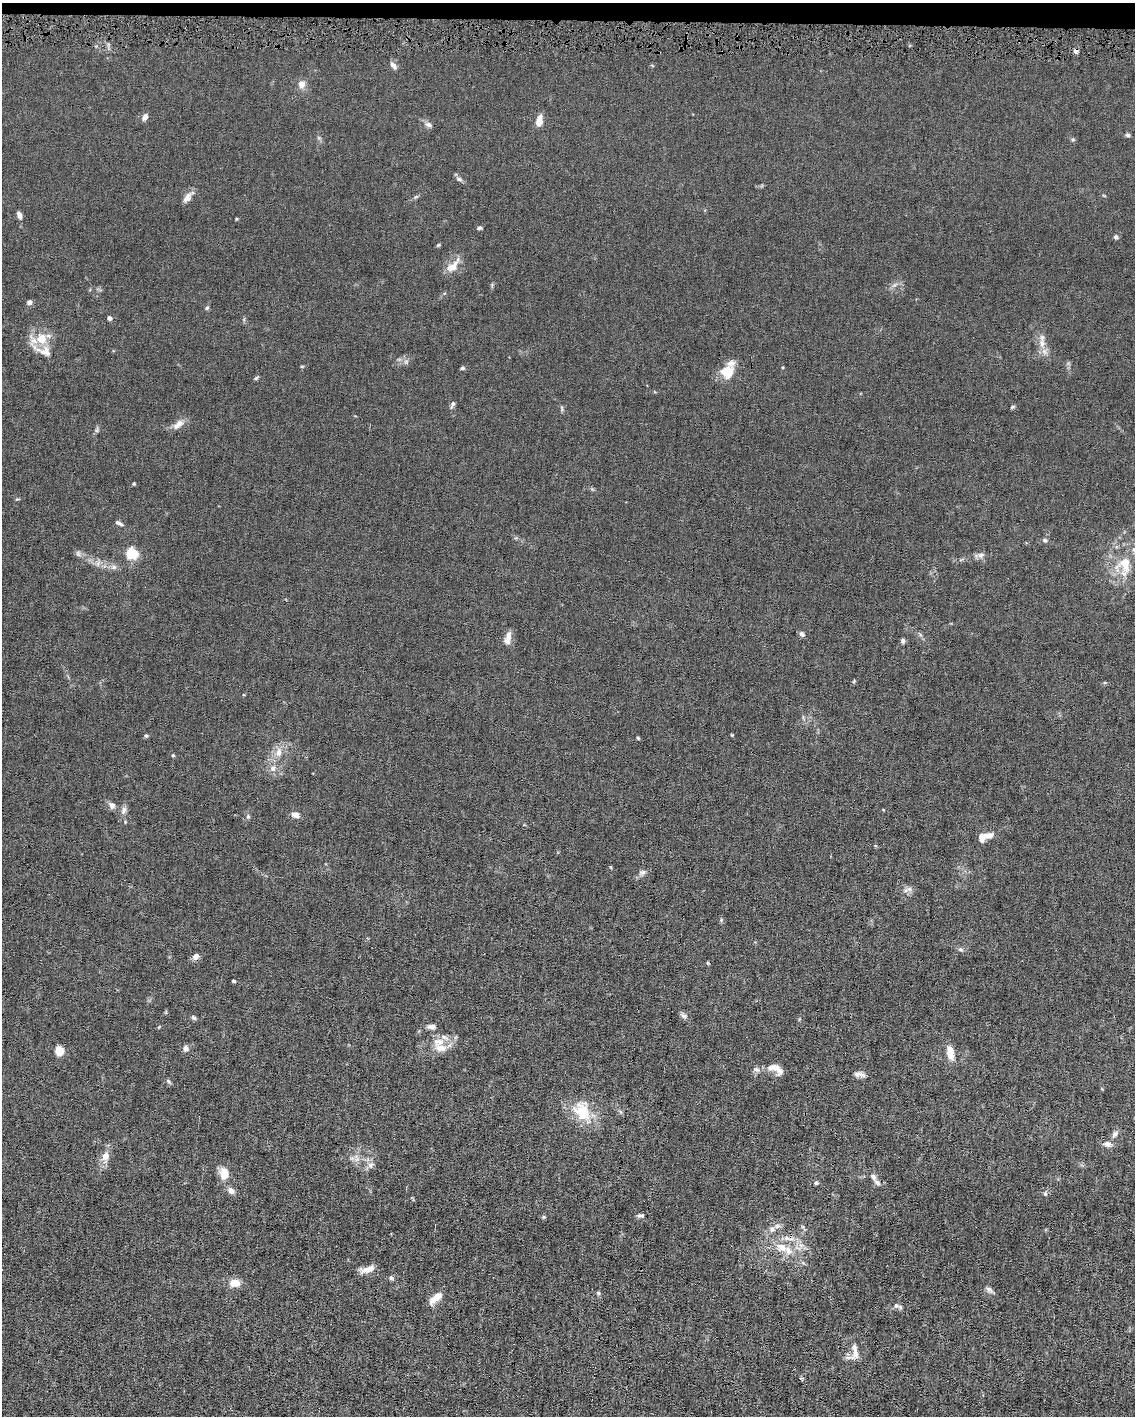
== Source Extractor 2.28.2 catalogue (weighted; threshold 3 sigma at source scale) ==
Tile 2 of 4 x 3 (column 2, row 1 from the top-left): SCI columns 1133-2265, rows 2935-4348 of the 4530 x 4563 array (HDU 1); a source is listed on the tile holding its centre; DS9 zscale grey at full resolution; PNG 1137 x 1418 px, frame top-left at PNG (2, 3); no overlay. Shown black and unused: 1% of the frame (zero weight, under 4 of 8 exposures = <1% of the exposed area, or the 3 px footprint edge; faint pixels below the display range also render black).
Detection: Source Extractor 2.28.2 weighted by HDU 2 'WHT'; one run over the whole footprint, this tile lists its part. Background 0.0156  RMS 0.0023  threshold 0.00958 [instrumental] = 3 sigma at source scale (4.09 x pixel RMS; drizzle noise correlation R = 1.36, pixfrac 0.8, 0.05/0.05 arcsec/px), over >= 5 px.
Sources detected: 98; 2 cosmic-ray / hot-pixel residue — not listed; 8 inside a brighter listed object's ellipse — not listed separately; the other 88 listed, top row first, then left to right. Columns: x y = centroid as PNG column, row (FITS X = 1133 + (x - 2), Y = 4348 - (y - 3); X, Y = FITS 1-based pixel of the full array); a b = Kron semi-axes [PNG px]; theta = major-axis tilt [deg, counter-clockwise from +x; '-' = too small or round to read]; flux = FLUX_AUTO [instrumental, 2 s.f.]
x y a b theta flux
393 66 11 6 -53 0.82
301 84 9 8 - 1.3
145 117 8 6 59 0.91
539 121 11 6 79 2.4
429 125 11 6 -23 0.74
1128 135 6 5 - 0.43
1073 140 6 4 0 0.27
459 179 10 5 -25 0.51
187 198 16 7 56 1.2
19 215 9 5 -69 0.73
479 228 5 4 - 0.4
1116 237 5 5 - 0.48
438 245 6 4 44 0.23
452 267 21 11 40 2.3
29 302 7 6 - 0.52
207 308 6 5 - 0.31
109 318 5 4 - 0.64
41 339 15 14 - 4.2
1042 343 13 9 -81 1.7
406 362 7 6 - 0.51
302 366 6 3 18 0.19
462 368 6 4 3 0.32
727 372 17 16 - 3.7
256 378 7 4 44 0.28
453 404 10 5 64 0.46
1012 407 8 4 36 0.26
562 408 10 3 -79 0.3
178 424 18 8 39 1.5
134 484 4 3 - 0.24
119 523 10 4 -25 0.6
1045 540 6 5 - 0.43
132 553 6 5 - 22
78 554 9 5 -63 0.52
980 555 8 8 - 0.83
1125 564 25 21 55 6.4
114 567 8 6 20 0.64
802 634 9 6 -36 0.53
508 638 17 8 76 1.5
903 641 6 5 - 0.43
146 736 5 5 - 0.28
638 738 5 4 - 0.23
278 752 12 9 78 1.7
173 755 5 4 - 0.2
273 768 8 8 - 0.96
112 805 10 8 -49 0.87
124 810 11 7 66 0.88
296 815 8 6 -17 1.2
248 816 6 5 - 0.33
985 836 19 9 19 2
643 872 9 6 15 0.68
909 889 7 6 - 0.64
960 949 8 5 -7 0.45
196 956 8 7 - 0.95
708 963 5 3 - 0.2
233 981 4 3 - 0.29
684 1016 10 6 -43 0.67
194 1018 7 5 -31 0.4
431 1026 12 6 -3 0.83
439 1042 18 9 -1 2.6
186 1048 8 6 -80 0.7
59 1051 7 7 - 3.3
950 1052 14 7 -82 3
757 1069 10 6 -23 0.68
779 1070 15 8 -54 1.4
858 1074 13 6 6 0.96
168 1081 7 4 -71 0.31
582 1111 30 22 -63 6.6
1115 1134 12 6 52 0.78
1107 1144 12 7 -13 1
105 1156 14 10 67 1.7
370 1165 9 8 - 0.92
224 1173 16 11 -85 2.4
873 1177 9 6 -46 0.7
816 1183 5 5 - 0.34
231 1191 9 7 -37 1.2
1045 1194 6 5 - 0.33
640 1215 9 5 5 0.5
544 1217 5 5 - 0.26
772 1229 8 7 - 0.89
782 1247 19 12 -17 3.6
367 1269 19 7 15 1.7
391 1278 7 5 -73 0.4
234 1283 14 10 1 1.9
989 1290 10 6 -44 0.65
598 1293 5 5 - 0.34
435 1298 19 7 44 2.2
896 1305 8 7 - 0.7
855 1352 24 9 -88 1.9
Overlapping masked pixels (flux is a lower limit): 1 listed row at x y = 782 1247